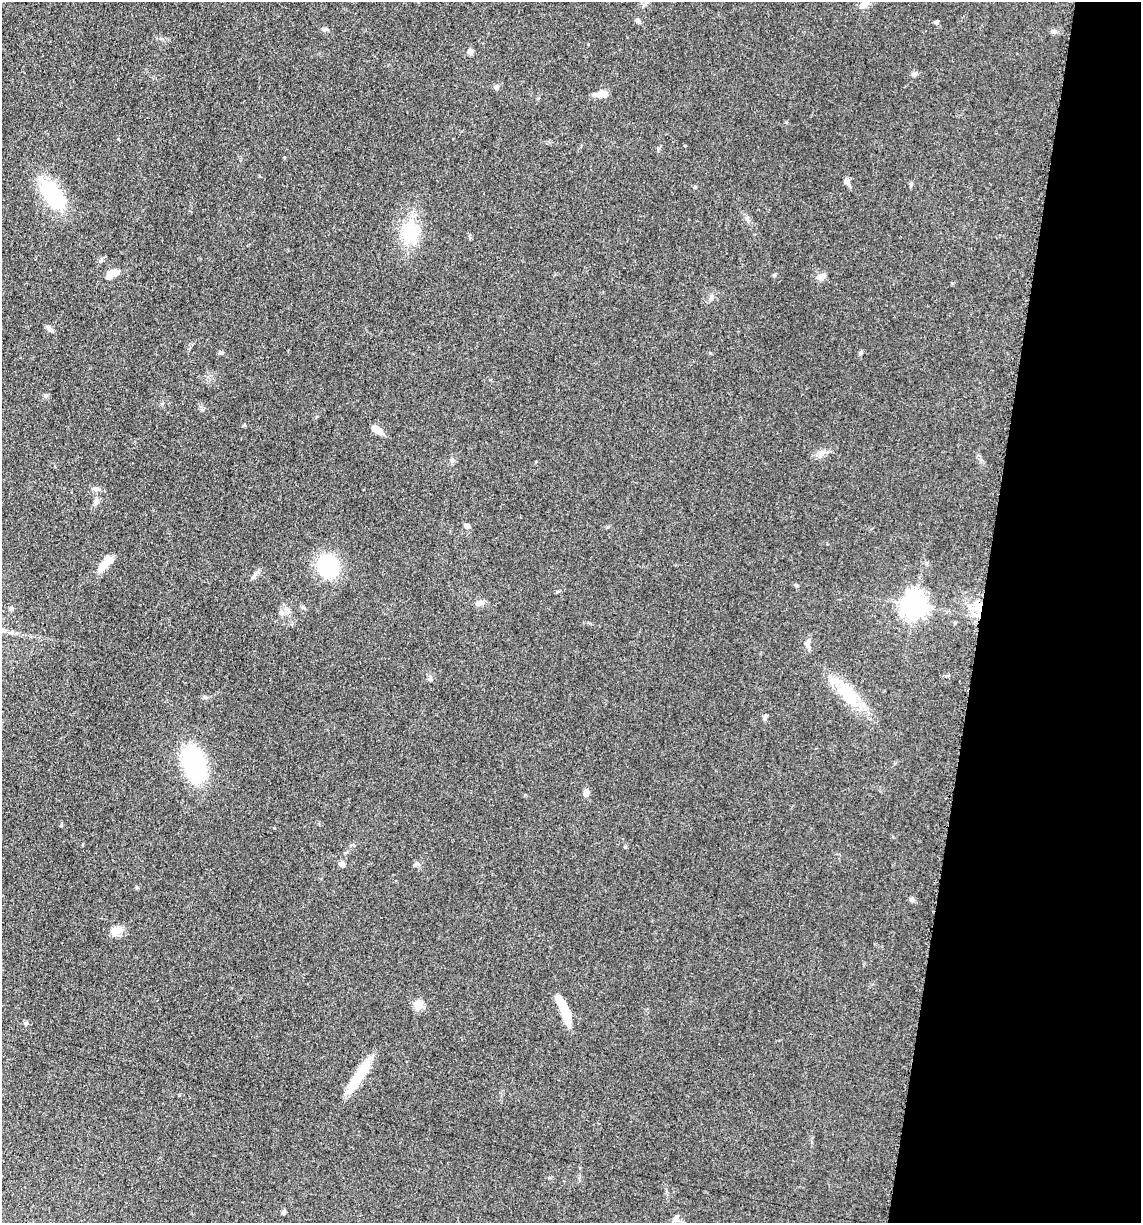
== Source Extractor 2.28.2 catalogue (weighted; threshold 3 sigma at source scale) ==
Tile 8 of 4 x 4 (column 4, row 2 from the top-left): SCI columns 3664-4802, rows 2465-3685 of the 4980 x 4922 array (HDU 1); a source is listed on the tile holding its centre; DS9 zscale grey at full resolution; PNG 1143 x 1225 px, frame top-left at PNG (2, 2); no overlay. Shown black and unused: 14% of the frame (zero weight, under 3 of 5 exposures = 4% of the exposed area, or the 3 px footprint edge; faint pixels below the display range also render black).
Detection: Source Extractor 2.28.2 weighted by HDU 2 'WHT'; one run over the whole footprint, this tile lists its part. Background 0.0565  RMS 0.0059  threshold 0.0265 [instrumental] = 3 sigma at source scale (4.5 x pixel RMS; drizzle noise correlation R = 1.50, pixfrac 1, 0.05/0.05 arcsec/px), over >= 5 px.
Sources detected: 44; all 44 listed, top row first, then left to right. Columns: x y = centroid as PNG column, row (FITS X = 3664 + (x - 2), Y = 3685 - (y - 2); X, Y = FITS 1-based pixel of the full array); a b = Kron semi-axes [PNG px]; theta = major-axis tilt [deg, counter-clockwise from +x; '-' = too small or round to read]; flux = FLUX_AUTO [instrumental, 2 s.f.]
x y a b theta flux
864 5 12 8 34 4.2
637 21 7 5 -46 1.6
936 22 4 4 - 1.5
325 29 8 5 10 1.2
470 52 6 6 - 2.6
914 74 7 5 45 1.2
496 87 7 5 2 1.2
601 94 13 6 1 6.2
685 146 3 3 - 0.42
847 181 8 6 -72 2.5
911 184 7 4 73 1
53 195 28 15 -57 45
410 232 29 21 76 22
112 274 14 7 24 7.3
821 277 10 6 22 4.3
49 328 11 4 -59 1.5
861 352 6 5 - 0.99
377 430 13 6 -39 6.8
96 501 9 7 67 2.3
467 526 7 6 - 1.9
105 564 22 7 49 9.3
328 566 17 14 -62 60
254 576 7 4 71 1.2
797 585 5 4 - 0.74
479 602 9 7 7 2.3
915 605 8 8 - 540
11 609 6 5 - 1.2
281 612 7 5 -47 1.6
808 644 12 7 -87 2.6
430 679 6 5 - 1.1
848 694 39 19 -51 23
765 717 8 4 65 1.1
194 764 36 19 -73 70
586 792 8 6 83 2.7
342 864 7 6 - 2.4
416 864 7 4 44 1.1
911 899 6 6 - 1.3
116 930 15 10 7 5.3
419 1005 5 5 - 24
564 1011 38 8 -65 14
26 1023 7 5 -5 1
358 1077 45 10 56 17
284 1212 6 4 76 1.1
676 1217 12 6 68 2.5
Unlisted compact peaks at least as high as the median listed source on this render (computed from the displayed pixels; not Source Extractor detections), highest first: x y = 774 275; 45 395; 695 187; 61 825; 625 847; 274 828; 710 353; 100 261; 786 122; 222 353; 820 455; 452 461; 658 148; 284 157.